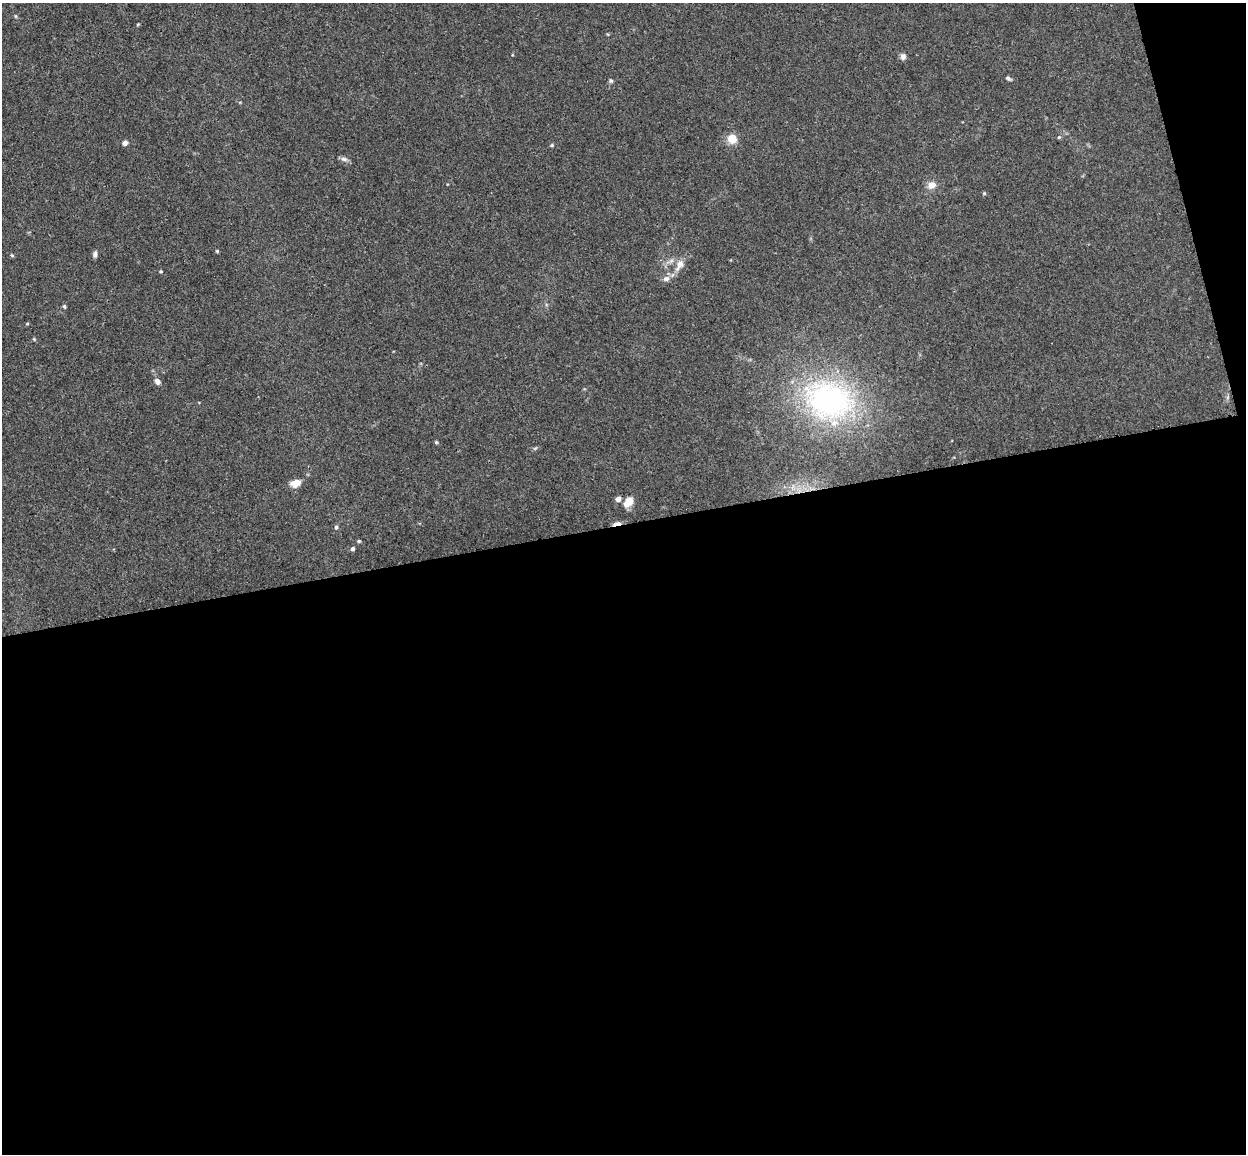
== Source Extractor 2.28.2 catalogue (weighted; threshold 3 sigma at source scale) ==
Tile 16 of 4 x 4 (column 4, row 4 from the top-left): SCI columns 3788-5031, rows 153-1304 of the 5086 x 5029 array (HDU 1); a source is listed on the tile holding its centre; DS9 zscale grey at full resolution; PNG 1248 x 1156 px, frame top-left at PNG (2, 3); no overlay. Shown black and unused: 56% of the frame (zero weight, under 3 of 4 exposures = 5% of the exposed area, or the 3 px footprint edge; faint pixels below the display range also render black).
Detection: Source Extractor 2.28.2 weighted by HDU 2 'WHT'; one run over the whole footprint, this tile lists its part. Background 0.0387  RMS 0.0042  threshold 0.0191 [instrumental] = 3 sigma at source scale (4.5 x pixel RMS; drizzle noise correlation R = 1.50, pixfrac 1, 0.05/0.05 arcsec/px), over >= 5 px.
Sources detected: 32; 1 inside a brighter listed object's ellipse — not listed separately; the other 31 listed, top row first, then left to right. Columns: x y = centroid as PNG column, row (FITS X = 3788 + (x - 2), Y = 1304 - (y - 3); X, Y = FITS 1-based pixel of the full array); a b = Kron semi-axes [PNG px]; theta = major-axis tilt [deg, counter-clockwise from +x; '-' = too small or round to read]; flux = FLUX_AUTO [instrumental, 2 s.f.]
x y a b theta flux
138 24 5 3 - 0.38
903 56 8 7 - 1.7
1008 78 9 4 -28 0.78
611 81 6 5 - 0.74
1059 137 5 4 - 0.5
732 139 10 8 -40 6.2
125 143 6 5 - 1.6
552 145 5 4 - 0.48
344 159 9 6 -11 1.3
932 185 9 8 - 3.3
984 193 5 4 - 0.56
217 251 4 4 - 0.5
95 254 8 5 79 1.3
12 255 6 3 -20 0.44
671 261 8 6 43 1.3
680 265 18 9 60 4
161 271 4 4 - 0.48
666 279 9 7 13 1.7
64 306 5 4 - 0.68
27 324 5 3 - 0.37
34 339 5 4 - 0.46
157 381 9 7 -55 1.8
829 400 68 51 -16 88
436 442 4 4 - 0.49
295 483 9 6 17 5.4
618 499 6 5 - 2.2
628 502 13 9 53 4.9
617 524 10 4 10 4.1
336 527 5 4 - 0.75
359 541 4 4 - 0.49
353 549 5 4 - 1.1
Overlapping masked pixels (flux is a lower limit): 1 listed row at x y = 617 524